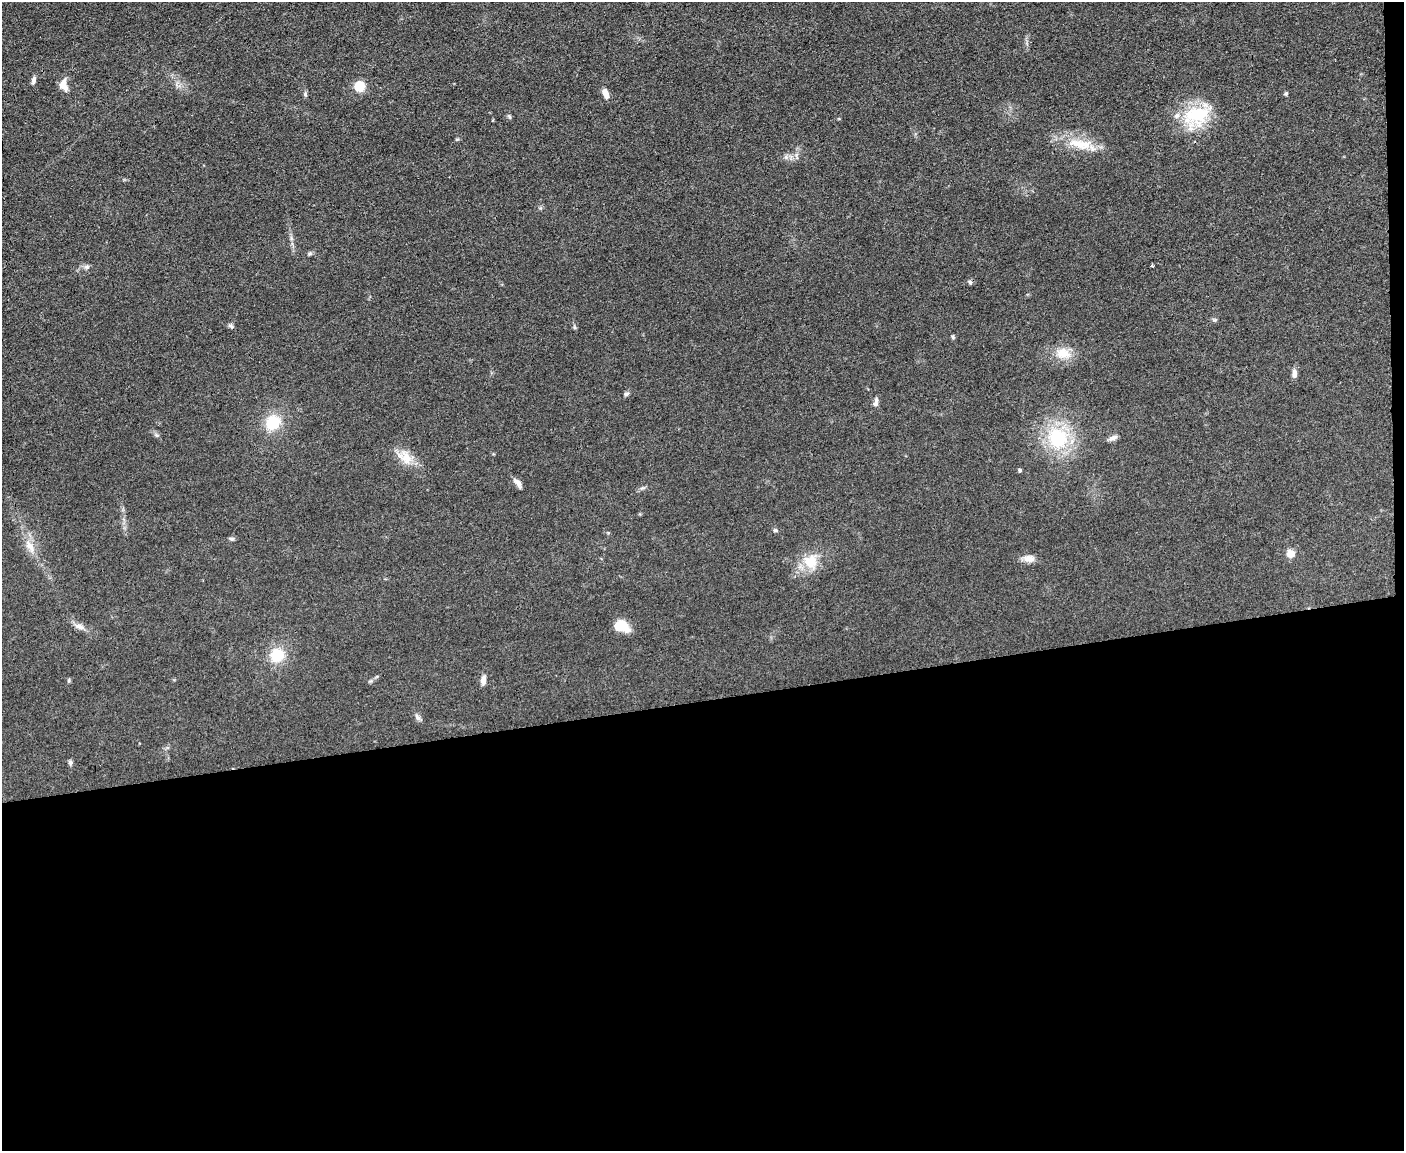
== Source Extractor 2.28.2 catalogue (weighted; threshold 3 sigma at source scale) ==
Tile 12 of 3 x 4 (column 3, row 4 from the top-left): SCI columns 2936-4337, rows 2-1150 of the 4573 x 4596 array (HDU 1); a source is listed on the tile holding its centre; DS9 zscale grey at full resolution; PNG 1406 x 1153 px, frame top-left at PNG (2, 2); no overlay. Shown black and unused: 40% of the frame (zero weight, under 3 of 4 exposures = <1% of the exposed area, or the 3 px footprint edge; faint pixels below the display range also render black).
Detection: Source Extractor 2.28.2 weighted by HDU 2 'WHT'; one run over the whole footprint, this tile lists its part. Background 0.0719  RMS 0.007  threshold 0.0314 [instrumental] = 3 sigma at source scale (4.5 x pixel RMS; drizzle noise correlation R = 1.50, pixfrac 1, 0.05/0.05 arcsec/px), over >= 5 px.
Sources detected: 43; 1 inside a brighter listed object's ellipse — not listed separately; the other 42 listed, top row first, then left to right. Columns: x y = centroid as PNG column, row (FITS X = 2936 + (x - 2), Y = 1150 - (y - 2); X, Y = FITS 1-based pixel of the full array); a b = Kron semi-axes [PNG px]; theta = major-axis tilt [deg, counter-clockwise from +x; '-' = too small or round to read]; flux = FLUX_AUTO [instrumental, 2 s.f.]
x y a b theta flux
33 80 10 5 73 2.1
63 84 14 9 80 6.1
360 86 5 5 - 40
305 94 7 5 -89 1.3
605 94 12 6 -70 4.8
1286 94 6 4 48 0.99
1196 115 37 27 12 36
509 116 7 4 -59 1
457 139 6 3 18 0.82
1080 144 38 13 -9 20
786 157 6 6 - 1.7
309 254 7 4 59 1.1
1152 265 3 2 - 1.6
87 267 8 7 - 1.9
970 282 6 5 - 1.2
1215 320 6 5 - 1.1
230 326 9 5 -40 1.4
574 327 6 4 -71 0.97
953 337 6 4 -49 0.98
1063 353 21 15 -5 12
1294 374 12 6 88 3.2
626 394 7 5 15 1.4
875 404 8 7 - 2.4
273 423 17 15 39 21
156 435 6 5 - 1.3
1058 438 27 25 -56 44
1113 438 13 6 25 2.7
406 458 21 14 -69 11
1020 470 5 4 - 0.98
518 483 16 6 -54 3
775 530 6 5 - 1.1
232 539 6 5 - 1.4
30 546 20 9 -59 7.6
1291 554 10 9 - 5.4
1029 559 16 9 -4 5
811 561 21 19 -70 16
79 626 14 7 -21 4
621 626 15 10 -17 15
277 655 16 14 43 18
483 680 11 6 84 3.7
417 717 11 4 -64 2
70 762 7 6 - 1.4
Unlisted compact peaks at least as high as the median listed source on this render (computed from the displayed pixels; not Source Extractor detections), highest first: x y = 69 680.